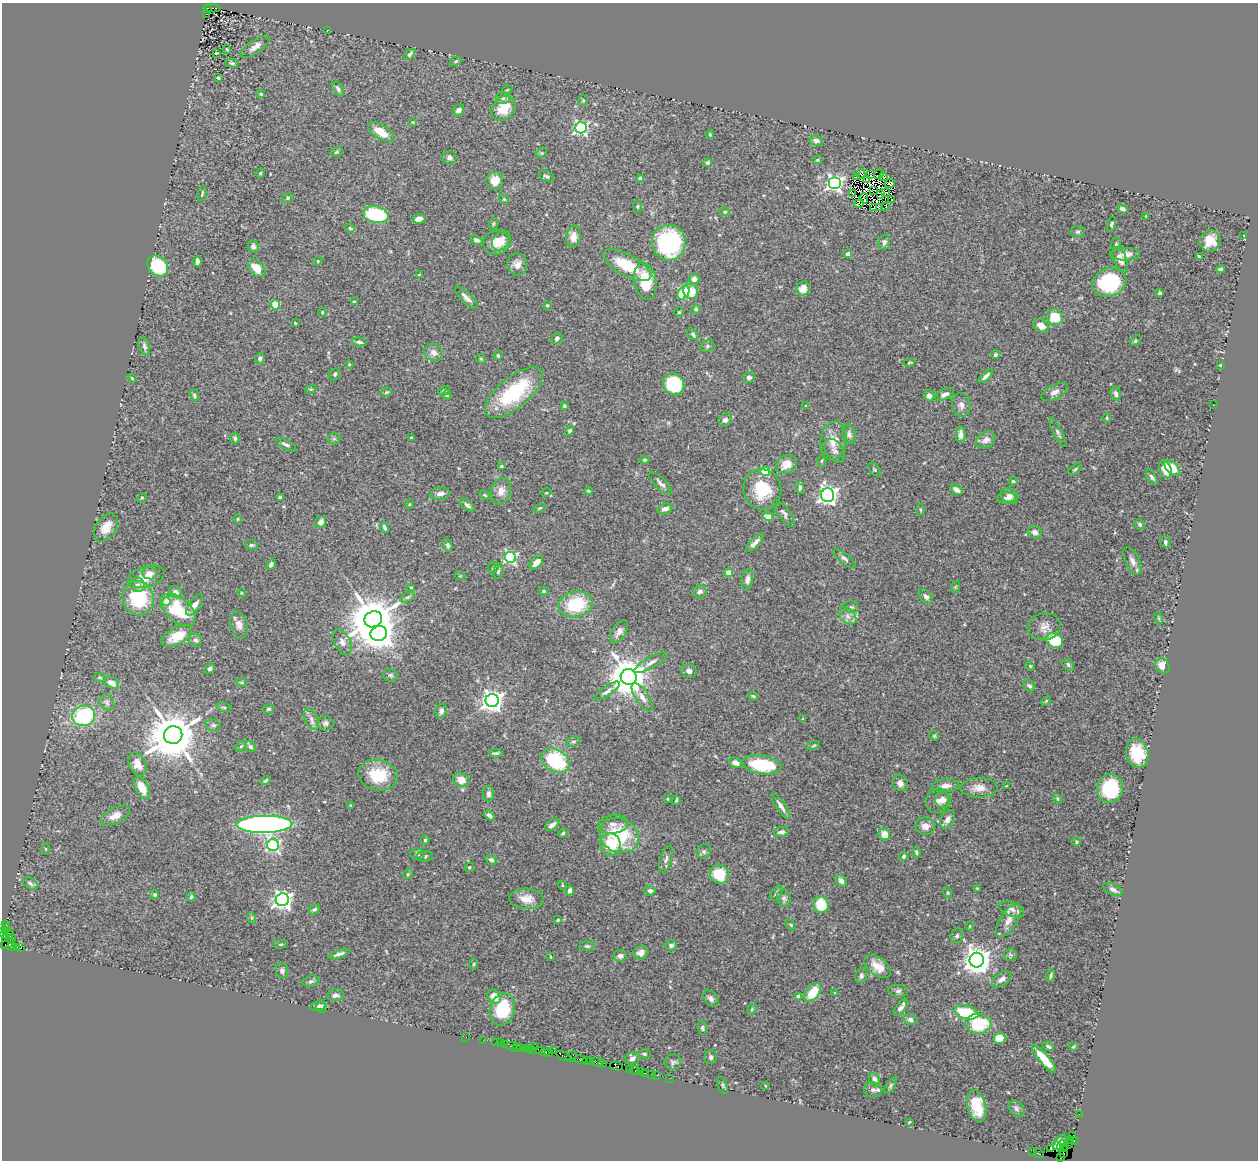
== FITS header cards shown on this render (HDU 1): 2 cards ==
NAXIS1  =                 1256
NAXIS2  =                 1158

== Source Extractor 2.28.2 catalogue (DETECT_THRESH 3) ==
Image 1256 x 1158 px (HDU 1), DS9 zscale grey, 1 PNG px = 1 image px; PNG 1260 x 1162 px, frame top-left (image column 1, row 1158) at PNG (2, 3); each listed source drawn as its Kron ellipse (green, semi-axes under 4 px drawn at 4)
Background 0.904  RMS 0.027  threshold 0.0822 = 3 sigma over >= 5 px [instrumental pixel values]
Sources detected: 443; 7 with non-positive FLUX_AUTO (blend fragments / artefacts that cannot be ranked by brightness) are neither listed nor drawn; the other 436 listed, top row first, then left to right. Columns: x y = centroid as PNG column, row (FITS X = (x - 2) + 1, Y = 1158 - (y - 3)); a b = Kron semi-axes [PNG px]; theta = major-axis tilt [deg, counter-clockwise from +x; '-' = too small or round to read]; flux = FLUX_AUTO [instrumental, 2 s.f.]
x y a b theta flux
208 8 4 4 - 420
212 8 8 3 -4 380
207 14 3 2 - 110
328 30 3 2 - 3.1
255 47 17 6 35 12
227 49 4 3 - 1.6
216 53 3 3 - 2
410 54 7 4 47 3.9
456 61 6 4 29 2.5
232 63 6 4 -14 4.1
218 78 3 2 - 2.5
338 89 8 4 -56 4.9
507 90 5 3 - 1.6
261 94 4 3 - 2.3
503 98 7 6 - 5.8
583 100 5 5 - 2.3
503 108 13 10 50 44
458 110 6 5 - 8.1
413 122 4 4 - 1.6
581 128 6 5 - 400
381 132 15 7 -33 33
710 134 4 3 - 2
816 141 7 5 -7 8.1
336 152 6 4 27 2.7
542 153 6 5 - 2.5
449 157 7 7 - 6.1
817 160 5 4 - 2.6
708 163 4 4 - 3.6
260 173 5 4 - 2.2
861 174 5 3 - 1.2
871 174 3 2 - 0.84
879 174 5 2 - 2.6
547 176 8 5 -24 4.3
857 176 3 2 - 2.2
884 177 4 2 - 1.2
640 179 4 4 - 14
867 179 3 2 - 1.4
495 181 9 8 - 20
834 183 6 6 - 570
890 183 5 2 - 4.3
874 190 3 3 - 1.4
853 193 4 2 - 5.8
886 193 3 2 - 1.3
202 194 7 3 78 2.1
880 195 4 2 - 1.1
287 198 6 4 29 2.8
864 198 5 3 - 0.0039
504 199 5 4 - 2.5
892 200 3 2 - 1.9
859 204 5 2 - 0.37
638 206 6 3 -83 2
885 207 4 2 - 0.45
874 208 2 2 - 2.2
880 208 4 2 - 2.7
1122 209 5 4 - 6.2
725 212 5 4 - 2.9
376 215 13 8 -12 150
1146 216 3 3 - 1.6
419 219 7 4 5 10
493 224 6 3 71 2.3
1112 224 7 4 73 3.1
350 228 5 4 - 1.8
1078 232 7 5 1 3.7
573 236 11 7 80 16
1244 236 3 2 - 1
476 240 6 4 -23 7
501 241 11 8 49 14
1210 241 11 10 - 26
496 242 13 12 - 28
884 242 7 5 76 6.2
669 243 18 17 - 210
1116 244 6 5 - 2.5
253 246 6 5 - 6.4
848 254 4 4 - 9.4
1125 254 15 6 1 12
1199 257 4 3 - 3
1120 260 13 6 -67 14
197 261 5 3 - 5.4
318 261 5 4 - 2.2
517 264 11 10 - 12
627 265 27 10 -29 72
158 266 12 9 -47 84
257 268 10 6 -44 23
1220 269 4 3 - 5.6
419 275 4 3 - 1.7
694 279 5 5 - 10
645 281 19 11 -80 55
1109 282 17 14 18 140
803 288 7 6 - 17
691 291 7 7 - 32
683 293 7 5 54 99
1160 293 3 3 - 2.8
467 298 15 5 -43 10
354 302 4 3 - 5.1
276 305 4 4 - 59
547 305 4 3 - 2.3
696 309 5 4 - 3.2
322 312 4 4 - 2
679 312 5 5 - 2.2
1055 317 8 8 - 43
295 323 4 3 - 1.7
1041 326 8 6 -27 17
693 334 7 4 -44 3.7
557 338 6 5 - 5.1
1135 341 6 4 45 2.7
359 342 7 4 -10 4.6
144 346 10 5 -74 5.1
707 346 7 5 23 3.7
433 353 10 8 -34 12
498 355 4 4 - 3
995 355 4 4 - 3.7
260 359 5 5 - 4.5
481 359 5 4 - 2
909 363 5 3 - 2
349 364 4 3 - 1.5
1220 365 3 2 - 1.5
335 374 6 5 - 3.4
986 376 9 4 44 6.7
749 377 6 5 - 4.9
132 378 4 3 - 1.8
674 384 11 10 - 120
311 389 6 4 17 2.4
444 391 6 3 27 2.7
386 392 5 3 - 2.2
1054 392 14 7 26 10
514 393 35 15 40 140
945 394 10 5 26 7.2
1116 394 7 5 -76 6
194 395 6 4 -70 3.3
447 395 4 4 - 2.4
929 396 6 5 - 7.6
961 405 12 9 -81 9.4
1214 405 2 2 - 0.86
564 406 4 3 - 2.3
806 406 4 3 - 1.6
1107 418 4 3 - 2.2
725 420 7 6 - 7.8
570 431 5 4 - 3.5
1058 433 16 4 -62 5
849 434 10 6 -78 7
961 435 8 5 -89 7.9
411 437 4 2 - 1.4
235 438 5 4 - 4
334 439 6 5 - 3.9
986 440 10 7 31 12
833 441 19 13 79 25
286 445 11 4 -28 5.3
835 451 13 8 -55 11
645 460 5 4 - 3
822 461 5 3 - 2.1
786 464 11 9 27 20
501 466 4 3 - 2.3
1172 468 10 5 -46 24
1075 469 7 3 39 2.8
1165 469 9 6 -72 26
874 470 8 4 -52 2.7
765 471 5 4 - 91
1152 477 8 4 -59 4.1
1013 481 4 3 - 2.8
661 483 15 5 -43 7.6
800 487 6 3 90 4
762 490 20 19 - 71
956 490 7 4 -36 9.3
501 491 13 10 74 15
588 491 4 3 - 2.3
546 493 5 3 - 1.6
440 494 10 6 9 10
485 495 5 4 - 2.4
827 495 7 6 - 940
1010 496 9 7 -33 10
280 497 4 3 - 2.7
142 498 5 4 - 2.2
1006 498 9 5 6 6.7
410 504 5 3 - 1.5
467 505 9 4 -38 5.6
540 508 6 4 26 2.1
665 509 8 5 16 9.7
920 510 5 3 - 1.8
784 513 16 6 -54 6.3
768 517 5 4 - 16
238 519 5 3 - 1.7
320 522 6 5 - 9.1
1140 524 5 5 - 4
106 528 15 10 54 25
385 528 6 3 -66 4.6
1035 532 7 6 - 8
1165 542 6 4 89 4.3
755 543 12 4 45 9.2
251 545 7 5 -13 3.3
448 545 7 4 -76 4
510 557 5 5 - 280
844 558 13 5 -37 5.9
1132 561 15 7 -65 10
536 562 8 5 47 16
271 564 5 4 - 4.3
493 568 6 5 - 3.3
498 571 8 4 79 3.9
150 573 8 6 -9 9
729 573 4 4 - 37
460 576 5 3 - 1.7
146 577 19 10 17 29
747 580 10 5 81 8
138 585 7 7 - 7.4
411 587 3 2 - 1.5
955 587 6 4 71 2.2
544 591 5 4 - 2.4
699 591 7 6 - 7.8
176 592 7 5 -31 8.4
241 593 4 3 - 1.4
408 597 8 4 26 3.4
926 597 9 5 -48 6.8
138 598 17 15 -74 110
166 601 4 4 - 27
576 604 17 13 12 91
195 605 12 5 55 12
851 607 8 5 -12 3.9
178 610 21 12 -40 89
847 616 10 7 -43 11
1158 618 6 4 -71 2.2
373 619 9 8 - 9000
239 625 13 8 -76 13
1044 626 16 13 4 17
619 632 13 6 56 10
379 633 8 7 - 2500
176 636 17 8 28 40
196 640 7 6 - 5.3
1054 640 9 7 -28 91
342 642 14 8 -60 11
651 663 19 5 29 9.5
1068 665 6 5 - 3.6
1030 666 5 4 - 2
1163 666 8 6 -57 24
210 669 5 4 - 4
689 671 7 6 - 7.6
390 675 7 6 - 4.2
629 677 8 8 - 5900
100 678 6 3 -19 2
111 683 8 5 -28 12
242 683 5 3 - 1.7
1029 686 6 5 - 4.6
607 691 15 5 36 7.3
753 696 5 3 - 3.2
642 697 16 6 -57 12
492 700 7 6 - 1300
1046 701 5 3 - 2
107 702 8 6 -55 5.5
224 707 8 3 -9 2.8
268 709 5 5 - 3.3
441 711 7 5 77 6.5
84 716 11 10 - 190
311 719 11 6 -64 9.4
803 719 3 3 - 3.3
325 723 8 7 - 5.5
213 725 8 5 -15 3.9
173 735 9 9 - 9800
934 736 5 4 - 2.4
573 741 7 5 13 3.8
814 745 7 3 19 2.1
241 746 6 4 44 2.8
250 747 6 5 - 4
496 753 6 3 2 3.4
1137 753 15 11 -75 55
555 761 15 11 -30 150
735 763 7 5 -23 7.3
138 764 12 8 -64 18
762 765 20 9 -9 100
378 775 20 15 -13 69
461 780 8 6 -21 19
265 781 5 3 - 2.7
900 783 8 7 - 10
946 786 13 6 4 11
1007 786 4 3 - 1.8
142 788 12 6 -63 27
979 788 18 10 2 20
1110 788 14 12 82 82
488 794 8 5 -89 5.7
668 799 3 2 - 1.8
1057 799 5 3 - 2.3
676 800 4 2 - 2.4
943 800 8 8 - 9.1
938 801 13 11 59 14
350 805 4 2 - 1.2
781 806 15 4 -56 9.3
489 815 5 4 - 7.6
115 816 16 8 27 15
947 820 10 6 60 11
264 824 28 8 1 970
613 824 15 9 7 12
552 825 8 4 36 8.3
925 826 10 8 -9 12
781 832 8 5 7 6.5
563 833 5 3 - 2.7
884 834 6 5 - 19
619 835 20 16 -25 110
425 840 5 4 - 2.8
1076 842 5 4 - 2.5
273 845 6 6 - 320
611 845 11 10 - 57
46 849 5 3 - 1.4
704 851 7 6 - 4.5
916 852 5 4 - 3.6
418 854 7 5 -3 4.5
425 856 8 5 3 3.2
903 856 4 4 - 4.5
666 859 14 5 72 6.8
491 860 6 4 -35 5.5
469 867 5 4 - 2.2
408 874 5 4 - 2.3
719 874 10 9 - 63
841 881 6 5 - 8.3
30 883 8 5 -33 4.9
562 885 4 3 - 1.4
977 888 4 3 - 1.6
1113 889 10 5 -29 7.4
570 891 5 4 - 6.1
650 891 6 4 11 4.7
777 893 8 5 58 4.6
948 893 6 4 -73 2.2
155 894 4 4 - 4.8
191 897 5 4 - 2.6
784 898 8 6 -74 5.2
527 899 17 10 -3 22
282 900 6 6 - 880
821 905 8 8 - 59
314 909 6 4 30 3.8
1012 909 13 7 -19 10
252 918 6 4 -71 2.4
558 920 3 2 - 1.8
1008 920 19 8 58 18
6 924 3 2 - 40
791 925 6 4 -46 2.3
970 926 4 3 - 1.4
6 929 4 3 - 130
9 933 5 3 - 53
5 934 4 3 - 89
957 936 7 6 - 5.6
12 938 3 2 - 21
6 939 4 3 - 15
7 944 7 4 31 130
281 944 7 4 6 2.8
671 945 6 5 - 4
587 946 7 4 -1 3.6
12 947 4 3 - 29
17 948 3 3 - 25
21 948 3 3 - 75
641 953 8 6 22 11
339 954 11 3 18 6.6
1010 955 6 6 - 4.5
620 956 7 5 7 6.2
551 957 4 2 - 1.3
977 960 7 7 - 2400
474 964 5 3 - 1.8
878 966 15 9 -38 27
282 971 8 6 -74 4.8
1051 975 6 4 69 3.5
861 976 7 5 75 5.2
1002 979 11 6 34 10
311 981 8 5 15 4.5
898 991 10 6 -5 5.7
813 992 10 6 53 46
834 993 4 2 - 1.3
335 995 8 6 6 8.1
799 996 4 4 - 14
494 997 7 6 - 23
711 999 9 6 -51 6.7
318 1006 8 4 13 3.8
322 1007 6 5 - 3.3
901 1007 10 4 53 8
502 1009 16 12 75 85
752 1009 5 4 - 2.4
966 1012 12 6 -14 92
911 1020 7 5 -17 7.6
978 1024 13 10 -3 100
702 1028 7 4 -81 3.2
466 1037 2 2 - 12
999 1038 6 5 - 34
483 1040 2 2 - 8.6
495 1042 2 2 - 11
500 1043 2 2 - 8.3
505 1045 4 2 - 22
512 1046 5 2 - 16
1048 1046 6 3 -28 3.6
517 1047 3 2 - 15
520 1047 2 2 - 25
534 1047 2 2 - 44
1073 1047 4 4 - 2.1
524 1048 2 2 - 28
528 1049 3 2 - 66
532 1050 2 2 - 33
540 1051 2 2 - 17
554 1051 2 2 - 27
548 1052 3 3 - 38
545 1053 4 3 - 49
644 1054 6 4 -1 2.8
563 1056 7 3 -24 91
571 1057 6 4 38 84
711 1057 7 6 - 4.1
633 1058 8 5 20 6.9
1044 1059 18 5 -50 32
580 1060 6 3 -14 150
587 1060 4 3 - 81
590 1061 4 2 - 50
597 1062 6 3 -15 85
673 1062 8 7 - 4.8
603 1063 4 2 - 33
616 1066 6 4 -14 24
629 1069 4 3 - 37
635 1071 5 3 - 45
641 1072 3 3 - 58
645 1073 3 2 - 59
651 1074 2 2 - 23
657 1075 3 2 - 18
669 1078 2 2 - 15
874 1079 7 5 -67 8.3
723 1085 9 4 -69 2.7
766 1086 4 3 - 1.2
891 1086 9 4 60 3.3
873 1090 9 7 -12 6.2
977 1106 16 9 -77 46
1016 1108 9 6 -47 4.8
1079 1114 2 2 - 14
909 1122 3 2 - 1.6
1073 1136 4 3 - 71
1070 1140 2 2 - 14
1074 1141 3 2 - 26
1060 1142 9 5 55 25
1064 1144 3 2 - 17
1068 1144 4 2 - 28
1057 1146 3 2 - 23
1051 1148 3 2 - 0.89
1061 1148 3 3 - 70
1065 1149 2 2 - 10
1033 1152 2 2 - 8.1
1064 1153 4 3 - 56
1039 1154 5 3 - 67
1060 1157 4 3 - 24
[7 non-positive-flux detections neither listed nor drawn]